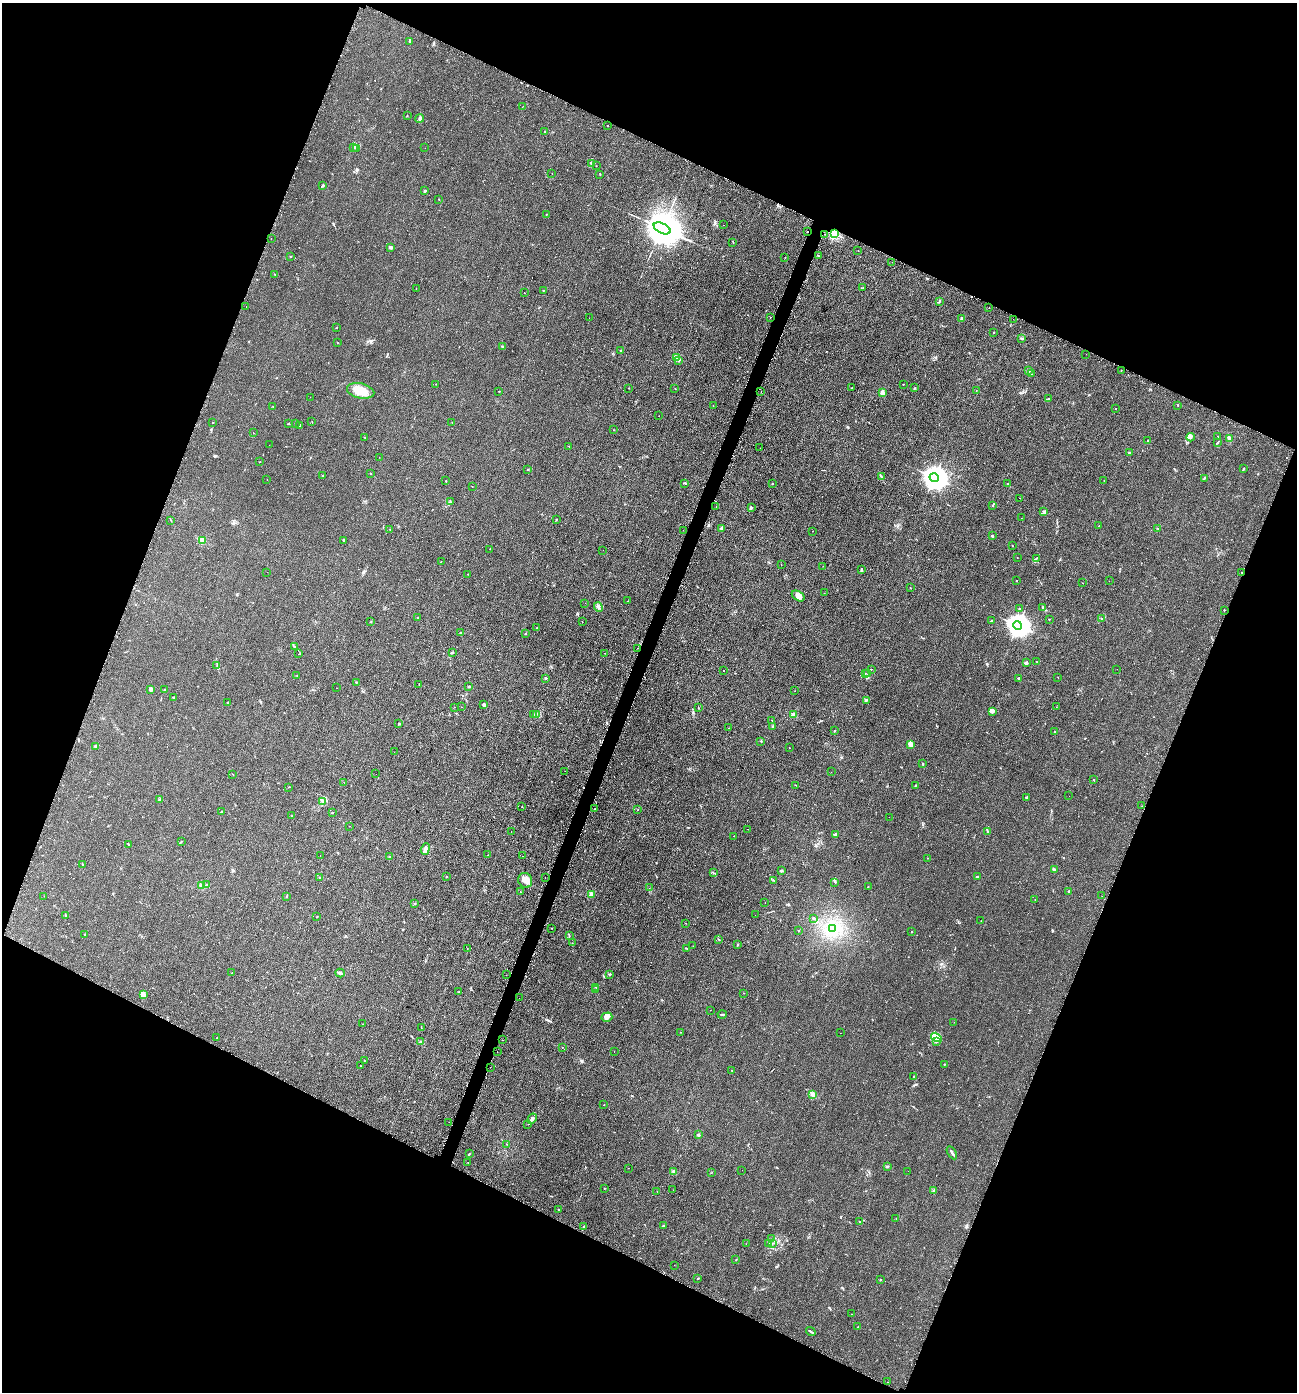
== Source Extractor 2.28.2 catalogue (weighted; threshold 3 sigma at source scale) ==
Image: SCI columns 297-5474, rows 32-5588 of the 5636 x 5618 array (HDU 1 of 3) = the unmasked area's bounding box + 8 px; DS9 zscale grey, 4 x 4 block average (1 PNG px = mean of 4 x 4 image px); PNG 1299 x 1394 px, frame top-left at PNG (2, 3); each listed source drawn as its Kron ellipse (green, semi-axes under 4 px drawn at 4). Shown black and unused: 43% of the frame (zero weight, under 2 of 3 exposures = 3% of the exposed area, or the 3 px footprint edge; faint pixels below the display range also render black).
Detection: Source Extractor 2.28.2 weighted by HDU 2 'WHT'. Background 0.0592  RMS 0.0062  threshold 0.0279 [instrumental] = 3 sigma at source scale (4.5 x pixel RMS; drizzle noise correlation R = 1.50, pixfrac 1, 0.05/0.05 arcsec/px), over >= 5 px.
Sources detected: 406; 37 cosmic-ray / hot-pixel residue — neither listed nor drawn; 7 coinciding with a brighter row at this scale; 10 inside a brighter listed object's ellipse — not listed separately; the other 352 listed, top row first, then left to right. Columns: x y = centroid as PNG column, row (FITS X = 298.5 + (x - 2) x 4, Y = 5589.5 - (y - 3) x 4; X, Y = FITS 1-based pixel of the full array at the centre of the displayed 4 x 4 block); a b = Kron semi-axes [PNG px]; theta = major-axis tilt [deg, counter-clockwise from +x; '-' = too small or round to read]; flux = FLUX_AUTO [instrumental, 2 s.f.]
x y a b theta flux
410 42 3 2 - 3.3
523 106 2 2 - 0.68
407 115 2 2 - 1.1
420 118 5 2 - 4.9
607 125 2 2 - 5.8
545 132 2 2 - 8.8
354 147 3 2 - 2.5
425 148 2 2 - 0.68
357 149 3 2 - 3.7
592 163 4 3 - 6
596 166 2 2 - 1.1
552 174 2 2 - 0.58
600 174 2 2 - 0.96
323 185 3 2 - 2.8
425 191 2 2 - 2.9
439 199 2 2 - 1.9
546 214 2 2 - 1.5
724 225 2 2 - 1.4
662 228 9 5 -27 18000
807 232 2 2 - 6.9
825 234 2 2 - 2.6
834 234 2 2 - 410
271 238 2 2 - 2
733 242 2 2 - 1.3
390 248 4 3 - 4.9
858 250 2 2 - 0.69
818 255 3 2 - 2.2
290 256 2 2 - 1.3
785 257 2 2 - 0.82
892 262 2 2 - 0.61
275 274 2 2 - 1.8
863 287 2 2 - 0.79
416 288 2 2 - 0.52
543 290 2 2 - 1.7
524 293 2 2 - 1.8
939 302 2 2 - 2.3
246 307 2 2 - 0.75
989 308 2 2 - 12
589 318 2 2 - 1.5
770 318 2 2 - 2.3
962 318 2 2 - 45
1013 319 2 2 - 0.57
337 328 2 2 - 2.5
994 332 2 2 - 1.6
1022 338 2 2 - 3.3
337 343 2 2 - 1.7
502 347 2 2 - 2.2
620 350 2 2 - 3.3
1086 354 2 2 - 0.73
677 357 4 2 - 4
678 361 2 2 - 1.7
1028 371 3 2 - 6
1121 371 2 2 - 2.1
1031 374 2 2 - 3.1
436 384 2 2 - 1
903 384 2 2 - 1.2
629 388 2 2 - 1.1
675 388 2 2 - 1.3
852 388 2 2 - 1.7
915 388 3 2 - 1.8
976 390 2 2 - 0.8
361 391 14 7 -13 53
499 391 2 2 - 0.97
761 392 2 2 - 3.1
882 392 2 2 - 76
310 397 2 2 - 0.93
1049 399 2 2 - 1.3
713 405 2 2 - 0.63
1178 405 2 2 - 2.6
273 406 2 2 - 1.4
1115 409 2 2 - 2.7
659 416 2 2 - 1
312 422 2 2 - 0.83
212 423 2 2 - 1
295 423 2 2 - 1.7
452 423 2 2 - 0.99
289 424 2 2 - 1.4
299 426 3 3 - 4
613 430 2 2 - 0.57
253 433 2 2 - 2.7
1190 437 4 3 - 6.9
1218 437 2 2 - 1.5
365 438 3 2 - 1.4
1230 438 3 3 - 7.8
1147 441 2 2 - 1
1217 443 4 2 - 3
269 445 2 2 - 0.45
569 446 2 2 - 1.3
760 448 2 2 - 0.51
1129 452 3 2 - 3.1
379 457 2 2 - 0.6
260 462 2 2 - 0.83
1244 469 3 2 - 3.1
528 470 2 2 - 2.6
371 473 2 2 - 1.5
322 476 2 2 - 1.2
881 477 2 2 - 1.8
934 478 5 4 - 4700
267 479 2 2 - 4.9
1204 479 2 2 - 2
446 481 2 2 - 1.2
1104 481 2 2 - 0.93
685 483 2 2 - 4.1
1008 483 2 2 - 1.6
772 484 2 2 - 3.8
472 486 2 2 - 0.98
1019 498 2 2 - 0.69
451 502 2 2 - 1.3
993 505 3 2 - 2.3
716 506 2 2 - 3.1
752 508 3 2 - 3.6
1044 511 3 2 - 4.3
1021 518 2 2 - 1.2
556 519 2 2 - 1.3
171 521 2 2 - 1.7
1099 526 2 2 - 2.6
722 528 3 2 - 3.5
390 529 2 2 - 1.1
1158 529 2 2 - 1
683 530 2 2 - 1.5
813 531 2 2 - 0.79
992 536 2 2 - 20
203 540 2 2 - 77
343 540 2 2 - 2.8
1012 546 2 2 - 1.1
490 549 2 2 - 0.86
603 550 2 2 - 0.43
1017 557 2 2 - 0.81
1036 558 3 2 - 3
441 562 3 2 - 1.4
781 565 2 2 - 0.92
823 566 2 2 - 0.76
861 570 3 2 - 3.7
267 572 2 2 - 0.52
1241 572 2 2 - 4.4
468 574 2 2 - 0.64
1017 580 2 2 - 1.1
1109 581 2 2 - 0.66
1082 583 2 2 - 0.86
910 588 2 2 - 1.4
824 593 2 2 - 0.54
798 596 7 4 -34 20
628 601 2 2 - 0.77
585 603 2 2 - 0.54
598 607 5 3 - 9.4
1043 607 3 2 - 2.5
1019 608 2 2 - 4.1
1224 610 2 2 - 1.2
418 618 2 2 - 2.2
1101 618 2 2 - 1.7
1049 619 2 2 - 2.8
991 621 3 2 - 2.2
371 622 2 2 - 1.3
582 622 2 2 - 0.73
1018 625 4 4 - 3500
537 628 2 2 - 1.6
460 633 3 2 - 3.1
526 633 2 2 - 2
295 647 3 2 - 3.4
637 648 2 2 - 1.6
452 652 3 2 - 3.7
605 653 2 2 - 0.75
298 654 2 2 - 0.93
1037 662 2 2 - 0.87
1026 663 2 2 - 39
217 666 2 2 - 2.6
871 669 2 2 - 0.88
1117 669 2 2 - 0.69
724 671 2 2 - 1.4
865 673 2 2 - 0.97
868 674 2 2 - 1.2
297 675 2 2 - 1.3
1058 677 2 2 - 1.1
545 678 2 2 - 15
1018 678 2 2 - 11
356 682 2 2 - 3
419 685 2 2 - 1.2
469 686 3 2 - 2.9
337 688 2 2 - 0.71
151 689 4 3 - 9
164 690 2 2 - 1.8
795 691 2 2 - 0.86
173 697 2 2 - 5
866 700 3 2 - 3.2
227 702 2 2 - 1.2
484 704 4 3 - 6.1
454 707 2 2 - 1.5
461 707 2 2 - 1.3
1056 707 2 2 - 0.82
698 708 2 2 - 1.2
992 711 3 2 - 5.8
536 714 2 2 - 1.9
534 715 3 2 - 3.4
793 715 2 2 - 90
772 720 2 2 - 0.88
399 724 2 2 - 2.9
773 726 2 2 - 2.8
729 728 2 2 - 1.2
834 731 2 2 - 1.6
1055 732 3 2 - 4.2
761 741 2 2 - 3.8
910 744 3 3 - 26
96 746 4 2 - 3.5
789 748 2 2 - 0.82
394 752 2 2 - 0.82
923 764 2 2 - 4
565 771 2 2 - 0.63
831 772 2 2 - 0.89
233 774 2 2 - 0.78
376 774 2 2 - 1.2
1094 780 2 2 - 6
344 783 2 2 - 0.51
796 785 2 2 - 0.88
915 786 2 2 - 2
289 787 2 2 - 1.4
1069 796 2 2 - 0.47
1026 797 3 2 - 4
160 800 4 2 - 4.8
322 801 3 2 - 3.2
1142 806 2 2 - 1.5
522 807 2 2 - 0.66
595 809 2 2 - 10
637 810 2 2 - 1.1
222 812 3 2 - 3.3
332 812 2 2 - 1.5
291 816 2 2 - 0.94
889 817 2 2 - 1.6
349 826 2 2 - 0.9
748 829 2 2 - 0.65
511 831 2 2 - 0.73
987 832 3 2 - 1.6
836 834 4 2 - 5
734 836 2 2 - 0.61
181 842 3 2 - 2.1
129 845 3 2 - 1.8
425 849 6 3 74 9.3
488 855 2 2 - 1
320 856 2 2 - 2.1
522 856 2 2 - 2.5
389 857 2 2 - 5.4
927 858 2 2 - 1.6
83 864 2 2 - 1.2
1054 870 4 2 - 4
781 871 4 2 - 4.7
714 873 2 2 - 1.5
446 877 2 2 - 1.9
977 877 3 2 - 3.1
320 878 2 2 - 3.2
545 878 2 2 - 0.89
525 880 7 7 - 27
774 880 2 2 - 1.8
835 882 2 2 - 2.1
206 884 2 2 - 1.5
202 885 3 3 - 7.7
868 886 2 2 - 1.2
649 888 2 2 - 1.3
520 891 2 2 - 1.1
1069 891 4 2 - 3
591 894 3 3 - 5.4
44 896 2 2 - 0.92
287 896 3 2 - 2.4
1102 896 2 2 - 2.7
1035 899 2 2 - 0.51
765 902 2 2 - 0.88
415 903 2 2 - 1.6
755 915 2 2 - 0.75
66 916 3 2 - 1.3
317 916 2 2 - 2.2
813 918 2 2 - 2.9
981 921 2 2 - 0.6
685 923 2 2 - 1.4
552 928 2 2 - 1.2
833 929 4 3 - 12
799 931 2 2 - 1.4
912 932 2 2 - 1.7
84 935 2 2 - 0.99
569 936 3 2 - 2.6
719 940 2 2 - 1.7
572 943 2 2 - 1.2
737 945 2 2 - 1.9
693 946 2 2 - 1.1
686 948 3 2 - 2
467 949 2 2 - 0.71
232 973 2 2 - 2.2
340 973 4 2 - 8.5
610 974 3 2 - 3.4
506 975 2 2 - 0.82
596 987 2 2 - 2
595 989 2 2 - 1.4
459 992 3 2 - 1.3
744 993 2 2 - 0.81
143 994 3 3 - 6
519 998 2 2 - 1.4
710 1010 2 2 - 0.77
722 1014 4 2 - 4.2
607 1017 5 4 - 14
954 1022 2 2 - 0.59
362 1024 2 2 - 0.9
421 1027 2 2 - 0.87
680 1032 2 2 - 1.2
840 1033 2 2 - 0.7
936 1037 6 3 -32 19
217 1038 2 2 - 1.4
502 1040 2 2 - 1.1
421 1042 2 2 - 7.9
937 1042 2 2 - 2.9
562 1047 2 2 - 0.93
614 1051 2 2 - 0.8
497 1052 2 2 - 1.7
364 1061 2 2 - 1.9
944 1064 2 2 - 2
361 1066 2 2 - 1
490 1067 2 2 - 0.89
732 1071 2 2 - 0.64
914 1077 3 2 - 2
812 1095 3 2 - 2.6
604 1105 2 2 - 1.2
532 1119 5 3 - 10
449 1122 2 2 - 1.5
528 1124 2 2 - 0.94
698 1135 2 2 - 24
506 1144 2 2 - 0.66
952 1153 7 2 -59 6.6
469 1154 2 2 - 1.3
468 1163 2 2 - 1.3
887 1166 2 2 - 2.7
629 1168 2 2 - 0.59
742 1170 2 2 - 0.63
908 1171 2 2 - 0.46
674 1172 4 3 - 8.5
712 1172 2 2 - 0.97
604 1188 2 2 - 1.6
673 1190 2 2 - 0.45
934 1191 3 2 - 4.3
657 1192 2 2 - 1.3
559 1210 3 2 - 2.4
896 1218 2 2 - 1.2
860 1222 3 2 - 3.1
583 1226 2 2 - 1.6
663 1226 2 2 - 5.4
772 1238 2 2 - 0.95
772 1243 2 2 - 1.1
746 1244 2 2 - 0.58
768 1244 2 2 - 0.84
736 1260 2 2 - 0.92
674 1265 2 2 - 0.55
698 1278 2 2 - 2.5
880 1280 2 2 - 1.8
852 1314 2 2 - 0.85
858 1327 2 2 - 2.1
811 1332 5 2 - 4.3
888 1382 2 2 - 4.6
Overlapping masked pixels (flux is a lower limit): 3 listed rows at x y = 807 232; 834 234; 1241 572
Diffuse or blended objects may show on this block-average render without a row.